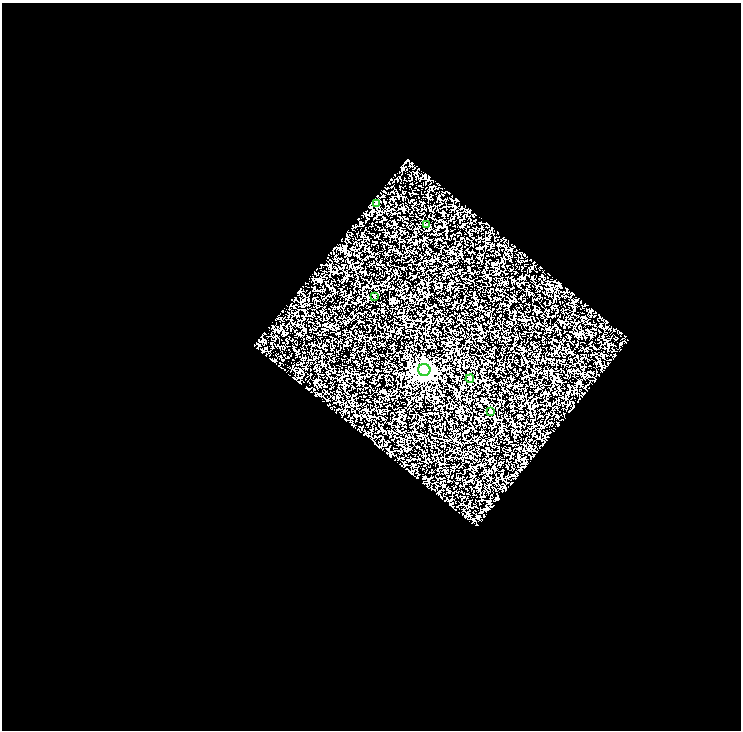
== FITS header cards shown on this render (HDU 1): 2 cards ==
NAXIS1  =                  739
NAXIS2  =                  728

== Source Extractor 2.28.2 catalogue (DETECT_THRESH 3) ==
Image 739 x 728 px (HDU 1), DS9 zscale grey, 1 PNG px = 1 image px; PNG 743 x 732 px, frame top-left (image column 1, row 728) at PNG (2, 3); each listed source drawn as its Kron ellipse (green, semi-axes under 4 px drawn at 4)
Background 0.513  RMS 1.5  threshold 4.48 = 3 sigma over >= 5 px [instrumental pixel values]
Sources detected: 6; all 6 listed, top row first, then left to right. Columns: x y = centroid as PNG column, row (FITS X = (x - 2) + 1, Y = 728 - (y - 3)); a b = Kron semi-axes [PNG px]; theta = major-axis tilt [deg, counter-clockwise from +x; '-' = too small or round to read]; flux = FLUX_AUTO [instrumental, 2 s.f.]
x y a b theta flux
377 203 4 3 - 510
427 225 3 3 - 130
374 296 4 3 - 99
424 370 6 6 - 37000
470 379 4 4 - 130
491 411 3 3 - 140